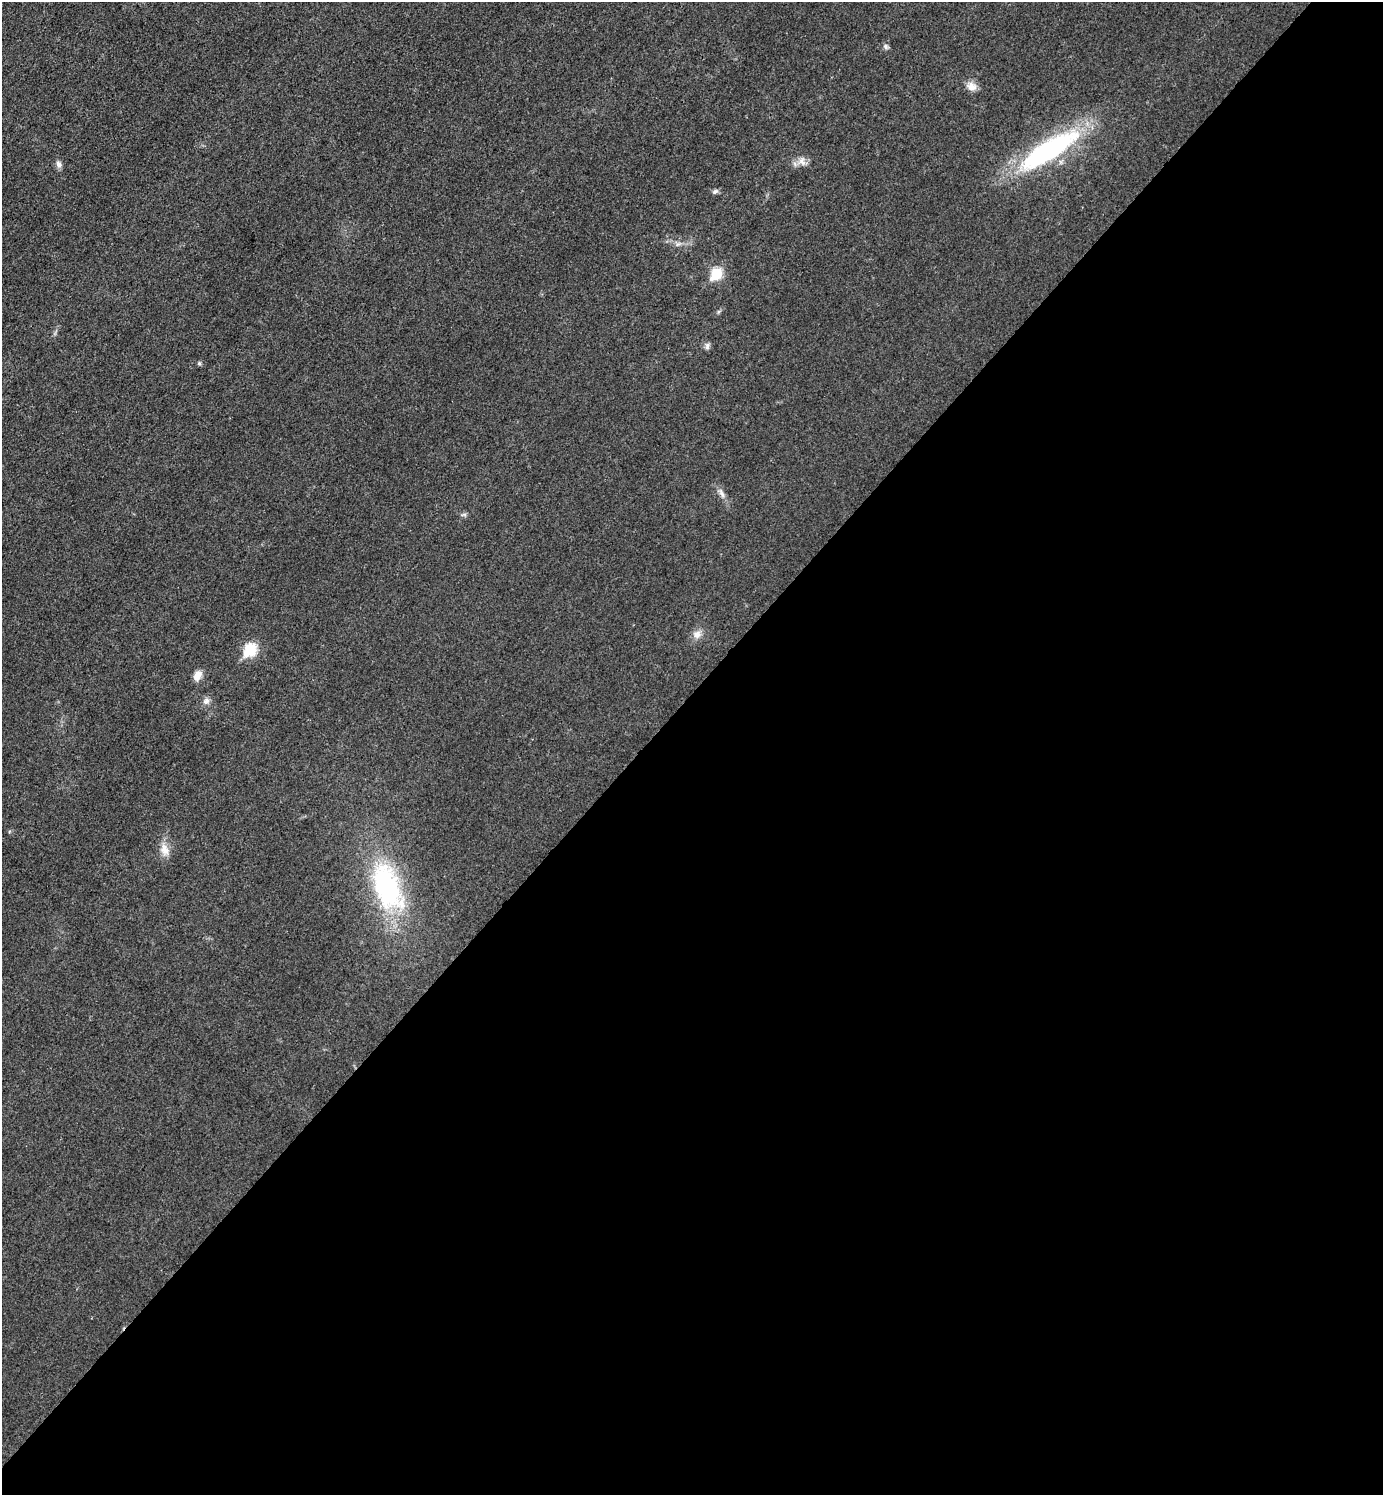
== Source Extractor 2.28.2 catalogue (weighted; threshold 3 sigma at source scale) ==
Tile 12 of 4 x 4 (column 4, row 3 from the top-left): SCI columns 4443-5823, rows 1497-2989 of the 5981 x 5980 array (HDU 1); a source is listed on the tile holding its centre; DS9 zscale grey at full resolution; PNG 1385 x 1497 px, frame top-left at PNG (2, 2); no overlay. Shown black and unused: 54% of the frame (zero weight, under 3 of 4 exposures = <1% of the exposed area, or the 3 px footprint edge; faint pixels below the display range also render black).
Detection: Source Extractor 2.28.2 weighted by HDU 2 'WHT'; one run over the whole footprint, this tile lists its part. Background 0.0332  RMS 0.0048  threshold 0.0216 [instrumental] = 3 sigma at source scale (4.5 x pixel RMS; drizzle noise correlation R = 1.50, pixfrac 1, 0.05/0.05 arcsec/px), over >= 5 px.
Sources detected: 17; all 17 listed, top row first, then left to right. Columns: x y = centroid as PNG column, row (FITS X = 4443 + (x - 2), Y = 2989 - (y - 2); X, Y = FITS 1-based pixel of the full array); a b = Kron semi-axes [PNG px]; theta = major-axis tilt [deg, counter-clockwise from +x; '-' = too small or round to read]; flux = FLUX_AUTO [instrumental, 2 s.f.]
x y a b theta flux
886 47 7 6 - 1.2
972 86 13 10 -30 3.7
1049 150 74 20 32 80
802 161 12 9 -58 3.2
59 164 9 7 -71 1.9
715 191 8 5 36 1.1
678 244 8 4 44 1.1
716 274 7 6 - 34
707 346 10 5 79 1.4
199 363 5 5 - 0.96
721 493 16 6 -64 2.5
697 634 12 10 11 3.4
250 650 7 6 - 41
197 676 13 9 57 3.6
206 701 10 8 37 2.1
165 850 17 11 -72 4.9
387 886 69 34 -70 68